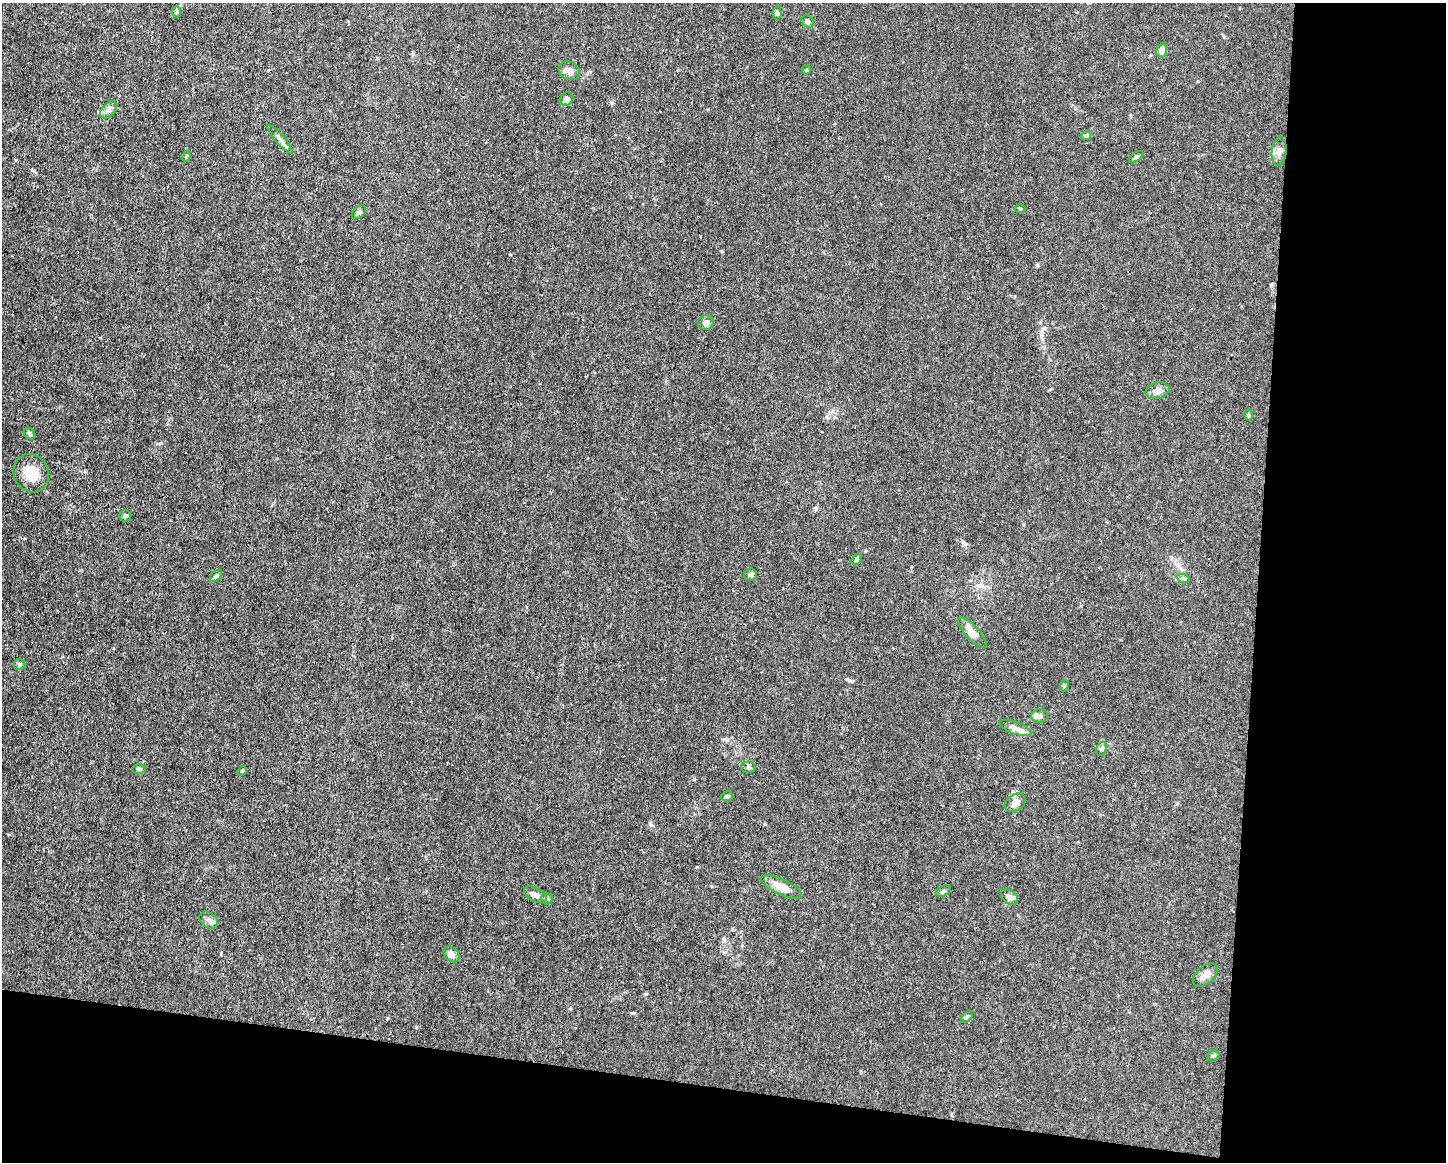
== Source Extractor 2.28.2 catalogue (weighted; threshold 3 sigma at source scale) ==
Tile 12 of 3 x 4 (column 3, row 4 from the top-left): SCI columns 2999-4442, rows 1-1160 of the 4666 x 4638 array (HDU 1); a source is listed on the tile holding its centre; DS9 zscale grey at full resolution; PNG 1448 x 1164 px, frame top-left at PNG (2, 3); each listed source drawn as its Kron ellipse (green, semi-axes under 4 px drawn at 4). Shown black and unused: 20% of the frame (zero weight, under 3 of 4 exposures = <1% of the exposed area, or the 3 px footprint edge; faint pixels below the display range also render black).
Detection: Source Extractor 2.28.2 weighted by HDU 2 'WHT'; one run over the whole footprint, this tile lists its part. Background 0.0185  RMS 0.0025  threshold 0.0112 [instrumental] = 3 sigma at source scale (4.5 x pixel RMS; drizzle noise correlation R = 1.50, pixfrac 1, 0.05/0.05 arcsec/px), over >= 5 px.
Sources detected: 49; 1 cosmic-ray / hot-pixel residue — neither listed nor drawn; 2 inside a brighter listed object's ellipse — not listed separately; the other 46 listed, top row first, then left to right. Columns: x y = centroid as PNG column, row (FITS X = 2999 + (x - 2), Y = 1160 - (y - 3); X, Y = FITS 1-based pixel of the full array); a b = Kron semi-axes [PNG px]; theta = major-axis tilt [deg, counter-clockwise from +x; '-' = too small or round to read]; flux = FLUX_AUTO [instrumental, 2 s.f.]
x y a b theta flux
177 12 6 4 -90 0.35
777 13 6 4 -88 0.59
808 22 7 5 -47 0.59
1162 50 7 5 77 1.5
806 70 5 4 - 0.41
569 71 11 9 -25 1.7
566 99 7 6 - 0.74
109 110 10 6 45 0.92
1086 136 5 4 - 0.81
280 139 18 4 -49 1
1279 152 14 7 83 1.5
186 156 6 4 68 0.32
1136 157 8 4 35 0.38
1020 209 6 3 -1 0.27
359 212 8 5 44 0.65
706 323 8 7 - 0.97
1157 391 12 8 15 1.4
1249 415 5 3 - 0.28
30 434 6 5 - 0.49
31 473 19 17 -65 5.2
125 516 5 5 - 0.51
857 559 6 4 48 0.46
750 575 6 6 - 0.64
216 576 7 4 45 0.44
1183 578 6 4 -19 0.42
972 633 20 6 -48 2.4
20 664 5 5 - 0.56
1064 686 6 3 72 0.27
1040 716 8 7 - 0.92
1015 728 17 6 -20 1.4
1101 749 7 5 70 0.51
749 767 7 5 -2 0.55
139 769 7 4 1 0.48
242 771 5 4 - 0.3
727 796 6 4 26 0.45
1015 803 11 8 36 1.6
782 887 22 7 -25 3.3
943 891 8 5 26 0.44
535 895 12 6 -28 1.3
1009 897 10 6 -41 1
547 899 6 6 - 0.55
209 920 10 7 -36 1
452 954 9 6 -43 1.2
1205 975 15 8 41 1.8
967 1017 7 4 45 0.41
1213 1056 6 5 - 0.42
Unlisted compact peaks at least as high as the median listed source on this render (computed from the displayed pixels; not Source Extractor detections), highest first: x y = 697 867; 25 538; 646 994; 160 443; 1037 265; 34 171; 851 681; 633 1013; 651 825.